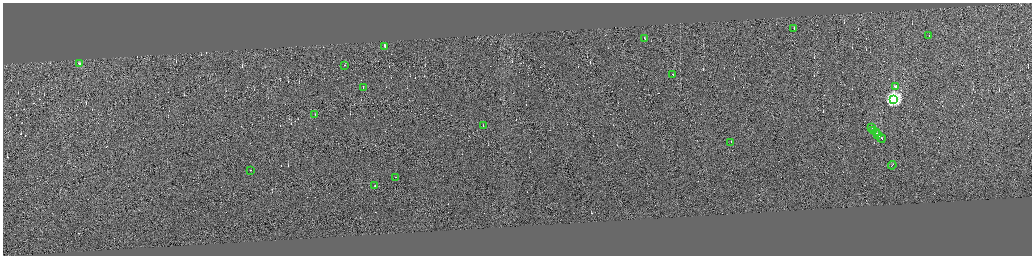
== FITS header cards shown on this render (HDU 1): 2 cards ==
NAXIS1  =                 4118
NAXIS2  =                 1013

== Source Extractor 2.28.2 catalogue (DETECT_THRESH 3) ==
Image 4118 x 1013 px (HDU 1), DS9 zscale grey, zoomed out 1/4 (1 PNG px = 4 x 4 image px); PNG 1034 x 258 px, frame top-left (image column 4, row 1010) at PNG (3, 3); each listed source drawn as its Kron ellipse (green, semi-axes under 4 px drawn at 4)
Background 0.0475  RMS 3.8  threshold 11.5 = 3 sigma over >= 5 px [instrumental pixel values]
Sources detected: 340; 318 cannot appear on this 1/4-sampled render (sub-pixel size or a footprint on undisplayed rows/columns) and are neither listed nor drawn; the other 22 listed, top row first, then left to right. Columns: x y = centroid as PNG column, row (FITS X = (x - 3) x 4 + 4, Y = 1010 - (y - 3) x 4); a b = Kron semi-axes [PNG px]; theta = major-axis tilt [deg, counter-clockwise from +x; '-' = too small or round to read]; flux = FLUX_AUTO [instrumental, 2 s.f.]
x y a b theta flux
794 28 2 1 - 25000
929 35 2 1 - 23000
644 38 2 1 - 34000
385 46 3 1 - 27000
79 63 3 1 - 22000
344 65 2 1 - 25000
673 74 2 1 - 20000
363 87 2 1 - 17000
895 87 3 1 - 23000
894 99 4 4 - 630000
315 114 2 1 - 20000
483 125 2 1 - 14000
871 127 3 1 - 21000
874 130 4 1 - 29000
876 132 3 1 - 18000
878 134 2 1 - 26000
881 138 4 1 - 22000
731 142 2 1 - 19000
892 165 4 1 - 38000
250 170 2 1 - 44000
395 177 2 1 - 13000
375 186 2 1 - 50000
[318 sub-pixel or undisplayed-footprint detections neither listed nor drawn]